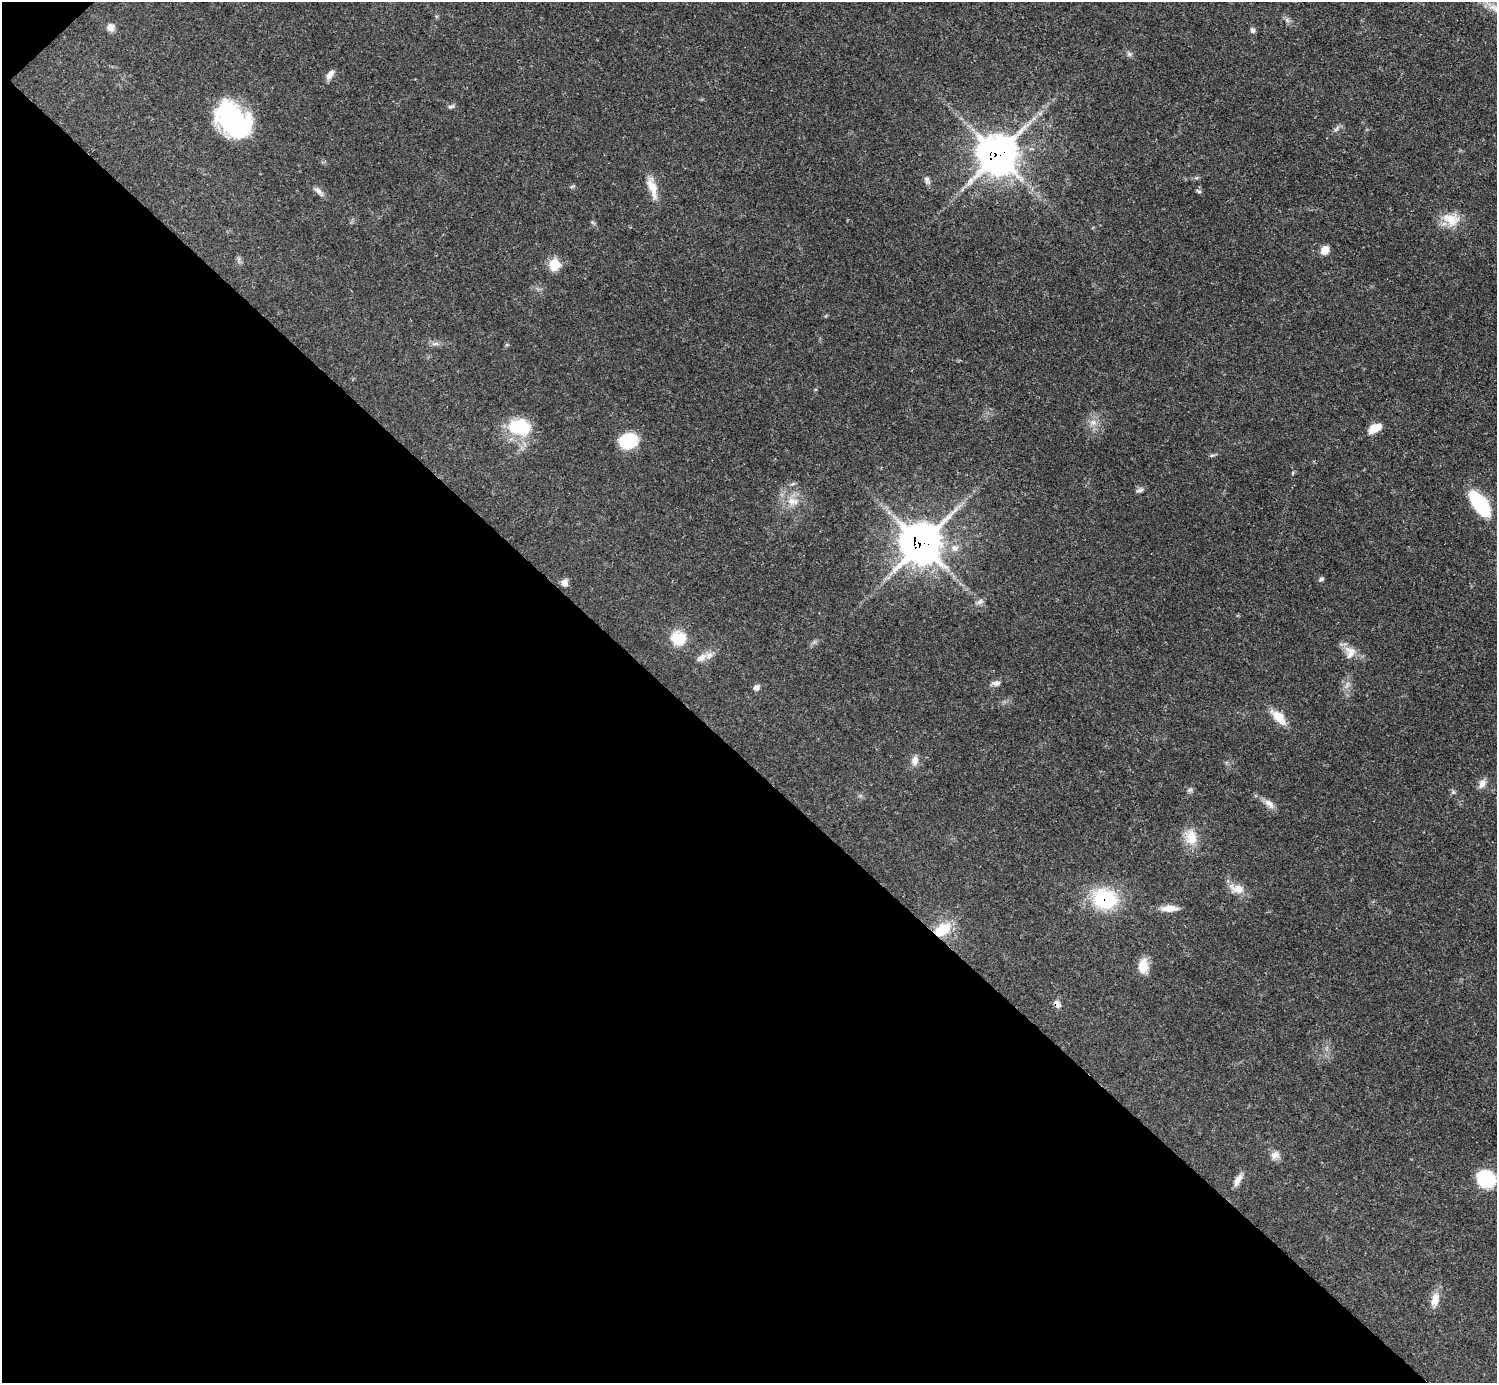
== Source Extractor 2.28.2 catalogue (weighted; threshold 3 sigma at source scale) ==
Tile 9 of 4 x 4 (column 1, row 3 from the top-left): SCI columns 9-1503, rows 1689-3069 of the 5993 x 5993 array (HDU 1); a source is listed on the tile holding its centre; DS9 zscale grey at full resolution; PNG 1499 x 1385 px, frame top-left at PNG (2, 2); no overlay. Shown black and unused: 45% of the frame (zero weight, under 3 of 5 exposures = <1% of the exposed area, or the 3 px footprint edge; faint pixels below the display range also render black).
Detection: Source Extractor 2.28.2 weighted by HDU 2 'WHT'; one run over the whole footprint, this tile lists its part. Background 0.0506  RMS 0.0052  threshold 0.0236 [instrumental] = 3 sigma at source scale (4.5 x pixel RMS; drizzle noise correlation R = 1.50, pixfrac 1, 0.05/0.05 arcsec/px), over >= 5 px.
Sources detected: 51; all 51 listed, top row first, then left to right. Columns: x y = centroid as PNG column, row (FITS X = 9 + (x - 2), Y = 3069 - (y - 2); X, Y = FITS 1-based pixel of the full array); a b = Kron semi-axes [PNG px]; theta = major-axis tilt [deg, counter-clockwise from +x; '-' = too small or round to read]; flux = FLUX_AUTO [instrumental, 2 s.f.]
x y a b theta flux
111 27 9 8 - 3
1252 30 7 5 -64 1.4
1129 54 7 5 -22 1.2
330 74 13 7 54 3.1
451 106 9 4 12 1.2
233 120 38 24 -45 68
1336 129 10 4 52 1.4
998 155 15 14 - 820
927 180 10 7 -47 1.8
572 186 6 4 19 0.71
652 187 29 9 -73 7.8
319 191 16 6 -51 2.4
1198 191 8 4 -27 0.81
1451 219 25 17 -17 10
1325 250 8 7 - 6
554 265 14 12 -90 8.6
436 344 9 4 8 1.4
1093 422 7 6 - 2.1
519 427 28 19 -8 23
1375 428 13 8 30 8.7
628 441 15 12 16 31
1212 455 7 4 18 0.83
1140 490 11 5 13 1.4
793 501 17 10 -8 6.2
1480 504 30 13 -55 30
921 543 17 16 - 810
1321 579 6 5 - 0.94
564 583 9 8 - 2.6
980 602 10 6 49 1.7
678 638 18 17 - 12
1350 652 18 14 -90 6
701 658 16 9 36 4.4
996 683 11 6 4 2.1
756 687 9 7 27 1.8
1279 717 21 9 -46 9.1
915 760 13 9 77 3.5
1482 784 13 8 58 3
1190 790 7 5 30 1.1
1453 792 5 5 - 0.89
1269 804 17 8 -43 3.5
1191 837 22 15 -79 9.9
1238 889 18 11 -9 5.9
1105 899 26 20 -17 36
1169 908 22 7 2 5.2
943 929 23 14 34 14
1143 966 16 11 87 7.7
1057 1004 9 6 -63 2.8
1275 1155 12 9 14 3.2
1486 1179 17 14 -17 30
1238 1180 17 7 60 3.2
1435 1299 19 10 77 6
Overlapping masked pixels (flux is a lower limit): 5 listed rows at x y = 998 155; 921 543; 1105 899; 943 929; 1057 1004